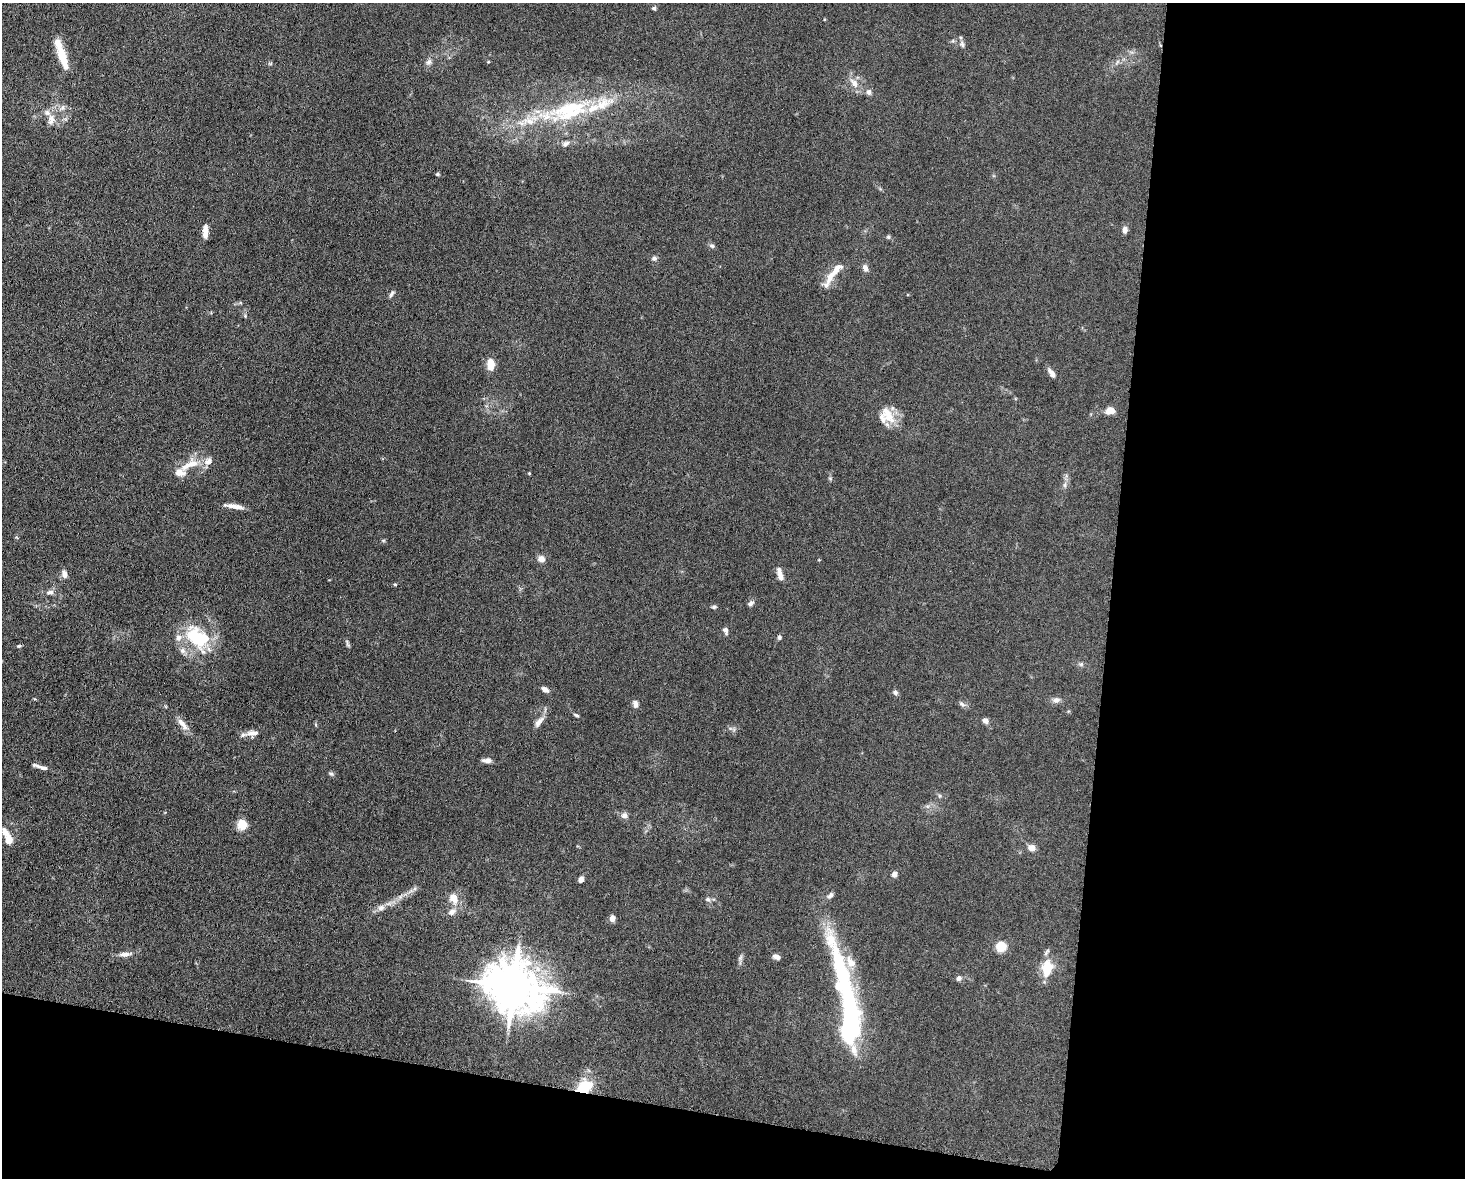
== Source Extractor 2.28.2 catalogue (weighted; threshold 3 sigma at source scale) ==
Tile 12 of 3 x 4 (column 3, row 4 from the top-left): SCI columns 3157-4619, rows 8-1183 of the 4746 x 4719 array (HDU 1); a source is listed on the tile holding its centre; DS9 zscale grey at full resolution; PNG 1467 x 1180 px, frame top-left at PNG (2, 3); no overlay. Shown black and unused: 30% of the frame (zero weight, under 5 of 10 exposures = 2% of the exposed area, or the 3 px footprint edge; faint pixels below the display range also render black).
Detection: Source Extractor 2.28.2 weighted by HDU 2 'WHT'; one run over the whole footprint, this tile lists its part. Background 0.0231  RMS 0.0021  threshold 0.00861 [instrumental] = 3 sigma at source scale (4.09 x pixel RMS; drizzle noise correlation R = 1.36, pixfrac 0.8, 0.05/0.05 arcsec/px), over >= 5 px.
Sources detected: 95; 1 inside a brighter object's white glare — not listed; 16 inside a brighter listed object's ellipse — not listed separately; the other 78 listed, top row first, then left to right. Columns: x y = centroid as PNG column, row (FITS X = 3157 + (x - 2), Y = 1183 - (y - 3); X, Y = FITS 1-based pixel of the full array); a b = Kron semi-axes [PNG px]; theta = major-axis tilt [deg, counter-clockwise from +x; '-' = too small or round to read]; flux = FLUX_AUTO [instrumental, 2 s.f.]
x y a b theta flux
654 8 5 4 - 0.33
962 44 9 5 -75 0.54
63 58 33 9 -72 4.3
429 62 9 7 59 0.67
488 62 4 3 - 0.15
1117 62 8 4 53 0.43
854 83 15 8 -54 1.7
869 92 7 7 - 0.62
569 110 59 25 14 19
51 120 16 9 77 1.7
566 143 11 6 20 0.78
437 174 5 4 - 0.27
1125 230 9 6 84 0.8
205 232 13 6 87 1.6
888 237 5 4 - 0.29
712 246 7 6 - 0.46
654 258 7 6 - 0.46
865 268 9 6 -71 0.83
832 275 36 8 58 2.8
391 294 10 4 56 0.44
245 316 6 5 - 0.29
491 364 14 9 -88 2
1051 373 13 6 -54 1
1110 411 12 7 9 1.8
887 414 28 13 -58 3.6
190 464 32 11 26 3.6
529 473 4 4 - 0.17
1065 485 9 4 82 0.51
235 506 21 5 -9 1.5
383 540 6 4 0 0.24
541 559 8 8 - 1.1
64 574 10 7 -74 0.9
780 575 15 6 -74 1.4
395 584 5 3 - 0.19
50 592 9 6 -4 0.69
750 603 7 6 - 0.59
714 607 6 4 1 0.39
725 630 9 5 -70 0.68
197 637 34 21 -46 12
779 637 6 5 - 0.4
347 643 12 3 -74 0.37
19 646 6 4 7 0.24
1081 664 6 5 - 0.34
545 689 8 5 -34 0.83
895 692 7 6 - 0.48
1056 700 9 8 - 0.83
635 704 10 6 -86 0.75
962 704 10 4 -32 0.5
576 715 7 4 -25 0.3
985 721 7 6 - 0.82
539 722 17 7 50 1.2
183 724 20 7 -54 1.5
253 733 17 8 2 1.2
487 760 11 5 -3 0.81
38 766 17 5 -18 0.72
331 774 7 5 -28 0.36
939 796 6 4 72 0.25
624 815 9 8 - 0.76
242 824 10 10 - 2.7
8 839 13 8 -83 1.9
1032 848 7 6 - 1.4
894 874 7 6 - 0.61
581 880 7 6 - 0.67
830 895 9 5 43 0.6
454 898 13 9 -67 2.2
708 899 7 5 -3 0.46
381 908 10 7 20 0.95
452 912 12 8 30 1.1
612 918 6 6 - 0.96
1001 946 9 9 - 3.5
125 954 16 6 5 1.2
776 957 8 5 -19 0.83
740 958 7 5 46 0.41
1047 968 22 12 82 4.2
959 978 7 6 - 0.63
844 979 100 17 -73 31
514 986 16 13 -25 950
584 1088 16 10 40 7.8
Overlapping masked pixels (flux is a lower limit): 1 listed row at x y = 584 1088